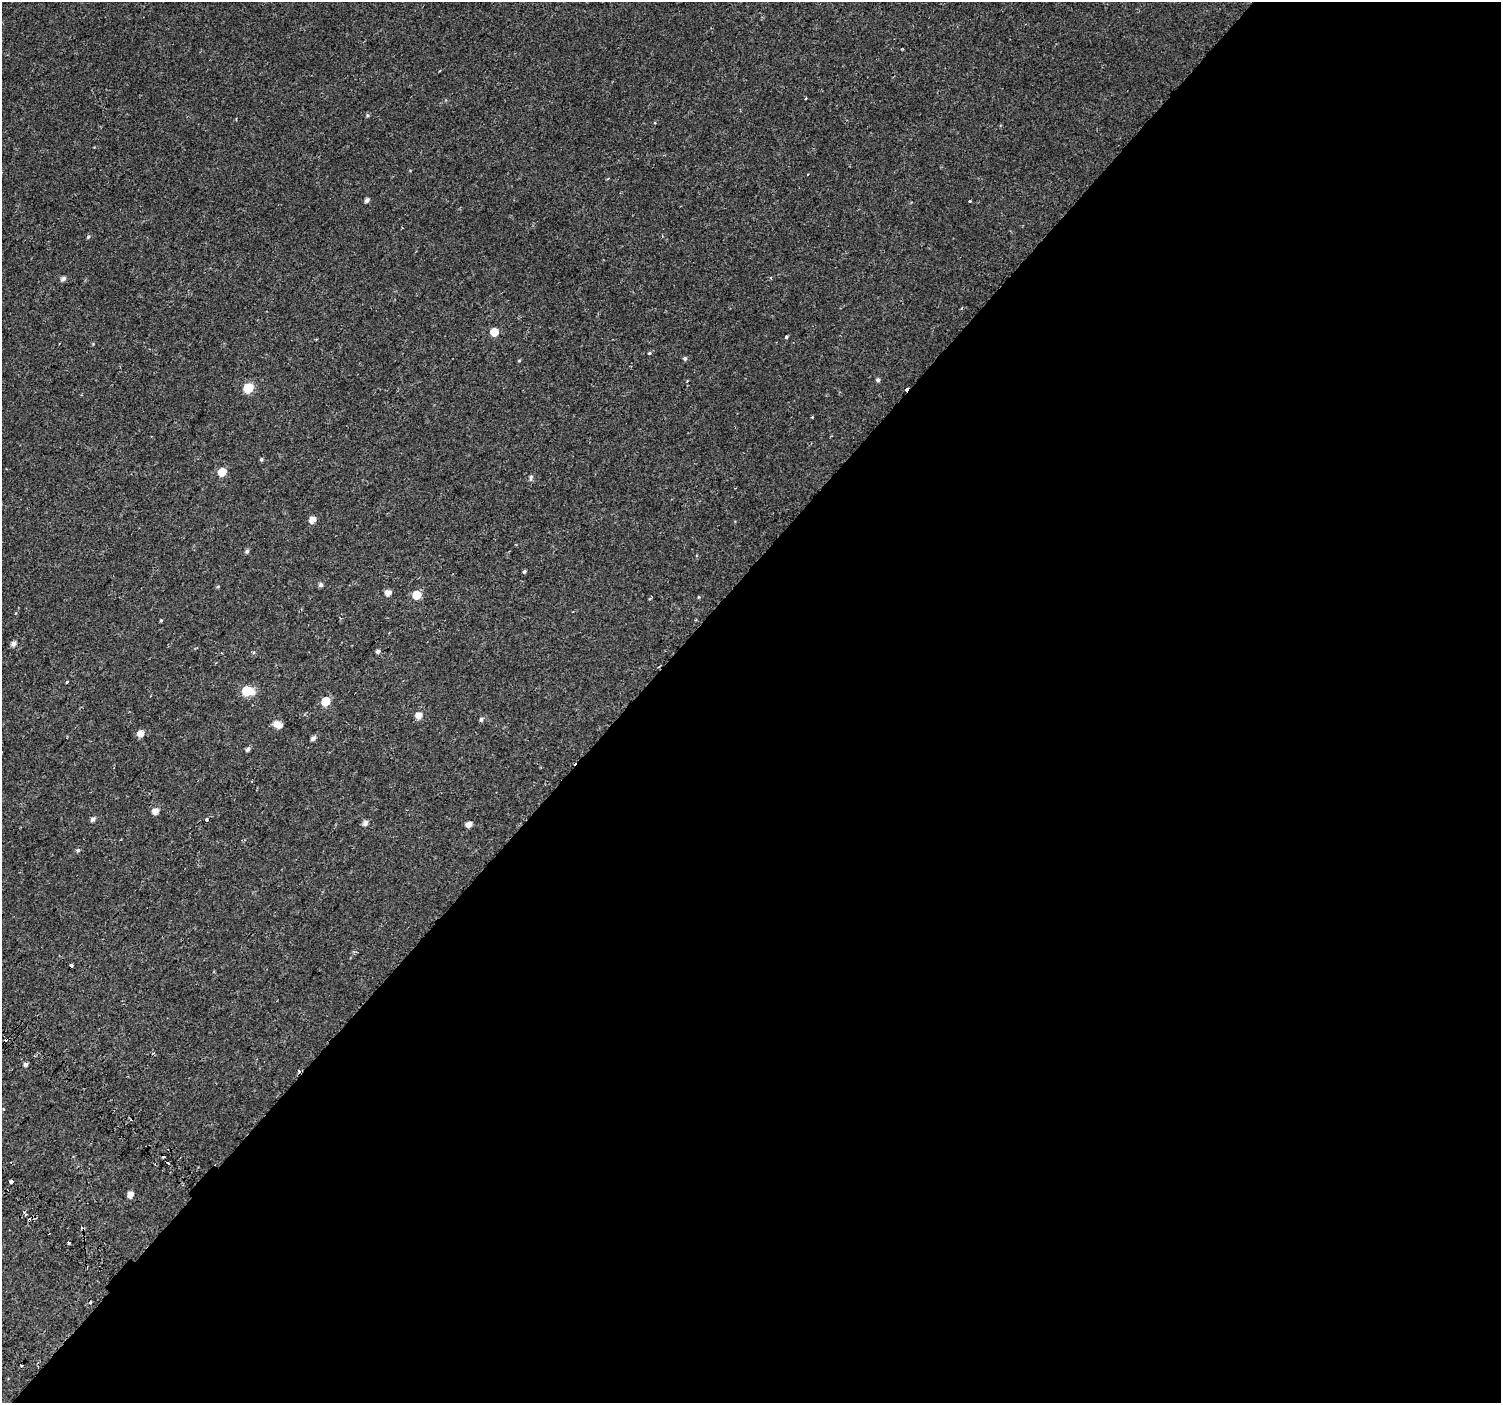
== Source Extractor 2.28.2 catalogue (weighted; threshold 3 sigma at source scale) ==
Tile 12 of 4 x 4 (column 4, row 3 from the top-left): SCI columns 4587-6085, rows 1741-3141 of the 6168 x 6217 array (HDU 1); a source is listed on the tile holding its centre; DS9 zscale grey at full resolution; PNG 1503 x 1405 px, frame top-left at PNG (2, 2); no overlay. Shown black and unused: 58% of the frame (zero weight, under 2 of 3 exposures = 6% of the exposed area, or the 3 px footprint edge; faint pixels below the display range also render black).
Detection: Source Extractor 2.28.2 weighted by HDU 2 'WHT'; one run over the whole footprint, this tile lists its part. Background 0.046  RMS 0.0039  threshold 0.0173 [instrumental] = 3 sigma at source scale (4.5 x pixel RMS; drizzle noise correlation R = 1.50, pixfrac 1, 0.0396/0.0396 arcsec/px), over >= 5 px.
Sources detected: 60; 11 cosmic-ray / hot-pixel residue — not listed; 1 inside a brighter listed object's ellipse — not listed separately; the other 48 listed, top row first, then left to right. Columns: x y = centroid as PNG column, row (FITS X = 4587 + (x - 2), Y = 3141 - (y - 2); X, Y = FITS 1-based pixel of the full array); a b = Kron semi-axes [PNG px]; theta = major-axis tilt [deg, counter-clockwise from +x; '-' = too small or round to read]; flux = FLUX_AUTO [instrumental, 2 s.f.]
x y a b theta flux
806 98 4 2 - 0.32
367 200 5 4 - 1.2
970 202 3 3 - 1.3
88 237 5 4 - 0.5
63 279 6 5 - 1.2
494 332 5 5 - 6.1
786 337 4 3 - 1.4
649 353 4 4 - 0.79
685 358 5 5 - 0.69
519 360 5 3 - 0.32
878 380 5 4 - 0.83
248 388 6 6 - 17
812 417 3 3 - 0.3
261 459 4 4 - 0.58
222 472 5 5 - 7.3
531 478 9 4 80 0.86
312 520 6 5 - 3.2
247 551 6 5 - 0.7
524 572 4 3 - 0.71
321 585 5 5 - 0.93
218 586 5 3 - 0.36
388 593 5 5 - 2.7
417 595 6 5 - 8.6
698 597 5 3 - 0.33
161 620 5 4 - 0.34
14 643 6 5 - 1.6
378 651 5 4 - 1
67 682 3 3 - 0.95
247 691 7 6 - 18
326 701 6 5 - 10
418 715 6 5 - 3.4
481 719 5 5 - 0.82
279 725 6 5 - 2.7
140 733 6 5 - 3.1
313 738 5 4 - 1.4
248 749 6 4 42 0.99
155 811 6 5 - 2.9
93 819 5 4 - 1.1
365 823 6 5 - 1.6
468 824 5 4 - 2.5
78 850 6 5 - 0.62
71 966 3 3 - 1.8
26 1065 4 4 - 1.2
167 1163 3 3 - 1.9
11 1181 3 3 - 26
130 1195 5 4 - 2.8
68 1242 3 2 - 1.1
22 1366 3 2 - 0.68